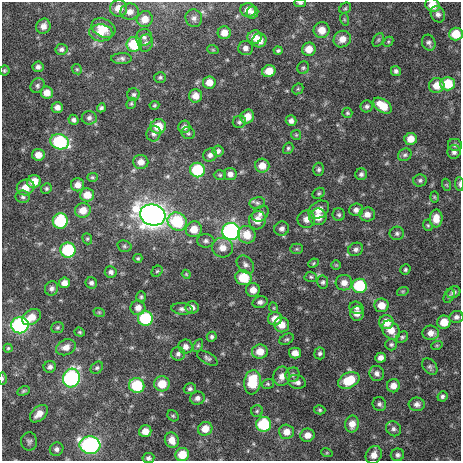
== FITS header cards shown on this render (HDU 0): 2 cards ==
NAXIS1  =                  459 / length of data axis 1
NAXIS2  =                  459 / length of data axis 2

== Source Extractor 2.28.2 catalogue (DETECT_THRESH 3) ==
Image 459 x 459 px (HDU 0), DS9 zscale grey, 1 PNG px = 1 image px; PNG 463 x 463 px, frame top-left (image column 1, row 459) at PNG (2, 2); each listed source drawn as its Kron ellipse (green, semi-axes under 4 px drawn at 4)
Background 919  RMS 11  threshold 34.3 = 3 sigma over >= 5 px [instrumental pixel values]
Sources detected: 217; all 217 listed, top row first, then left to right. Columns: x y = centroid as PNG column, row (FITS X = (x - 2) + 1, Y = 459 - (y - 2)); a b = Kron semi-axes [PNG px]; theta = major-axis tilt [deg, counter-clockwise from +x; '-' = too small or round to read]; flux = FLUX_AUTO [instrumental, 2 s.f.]
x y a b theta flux
300 3 6 3 0 1400
432 5 7 6 - 9700
119 8 8 8 - 8500
345 8 6 5 - 1300
248 10 7 7 - 6800
130 12 9 8 - 5000
252 12 6 5 - 2800
438 14 8 7 - 2700
194 18 9 8 - 3200
145 19 8 7 - 7800
344 19 6 4 -72 1100
43 26 8 7 - 4400
103 28 12 9 -24 12000
322 30 8 8 - 9500
101 33 11 8 -5 8500
224 33 6 6 - 7000
456 34 7 6 - 16000
144 37 8 8 - 3100
255 37 7 6 - 7000
342 39 9 8 - 7300
259 40 7 7 - 7600
378 40 7 5 60 1400
388 42 5 4 - 1100
146 43 9 7 72 2900
429 43 8 6 -65 2400
134 44 8 7 - 33000
245 48 7 7 - 3200
61 49 6 5 - 2000
309 49 7 6 - 8900
213 50 6 3 -18 770
278 51 4 4 - 1400
121 59 10 5 0 2300
38 67 5 5 - 2400
303 68 6 6 - 1500
77 69 5 4 - 1000
4 71 5 5 - 1200
269 71 7 6 - 11000
396 71 5 5 - 2000
160 77 6 5 - 1400
209 82 6 6 - 7400
448 84 7 7 - 22000
437 85 8 7 - 9500
37 86 8 6 48 2100
298 89 6 5 - 1100
47 93 6 6 - 7100
134 95 6 6 - 1600
196 96 6 6 - 6300
131 103 6 4 69 1100
154 105 5 4 - 920
367 106 6 6 - 1900
382 106 10 6 -35 15000
57 107 6 5 - 4000
101 108 4 4 - 1700
347 113 5 5 - 1100
247 117 7 6 - 8200
89 118 7 7 - 2300
73 120 5 5 - 2000
291 121 5 5 - 3000
239 122 6 6 - 1700
158 126 7 7 - 15000
184 127 6 6 - 2700
188 133 7 5 -25 1400
154 134 8 7 - 2500
296 135 5 5 - 1000
410 139 6 6 - 8200
60 142 9 7 -19 64000
455 145 7 6 - 1800
288 148 6 5 - 1300
218 151 5 5 - 2100
454 152 7 6 - 2900
38 155 6 6 - 6500
210 155 7 6 - 2900
405 155 7 6 - 1800
141 162 7 7 - 6100
262 166 7 7 - 8200
319 169 7 5 -88 1600
197 170 7 7 - 37000
230 174 6 6 - 3500
361 174 6 6 - 2000
220 175 6 5 - 1200
92 177 5 4 - 1100
420 180 6 6 - 1700
34 182 7 6 - 12000
459 184 7 3 -87 1700
77 185 6 6 - 5600
447 185 6 4 -70 900
26 187 9 7 23 9900
46 189 5 5 - 1500
319 193 6 5 - 1300
87 195 7 6 - 9400
23 197 7 6 - 1900
434 197 6 4 -88 830
257 203 8 6 11 2000
83 210 8 7 - 8700
319 210 11 8 33 6500
356 210 7 6 - 3000
260 214 9 6 42 2800
367 214 7 7 - 5100
153 215 13 10 -14 620000
339 215 6 6 - 1600
318 217 8 8 - 8500
436 218 9 6 88 7800
306 219 8 8 - 5100
257 220 9 8 - 9000
60 221 8 7 - 45000
177 222 10 9 - 42000
428 225 6 4 -68 1000
194 229 8 7 - 10000
282 229 7 7 - 2800
231 231 9 8 - 170000
397 233 7 6 - 1900
247 235 9 8 - 12000
87 239 6 4 -69 1100
206 241 8 7 - 2200
124 246 7 5 -15 1400
222 248 10 10 - 7600
297 249 6 5 - 1300
356 249 8 6 27 2300
68 250 7 7 - 50000
138 258 4 4 - 1000
313 263 5 4 - 920
245 265 10 7 -47 3300
336 265 5 5 - 950
405 270 5 5 - 1300
157 271 6 5 - 1100
111 272 6 5 - 2300
186 274 4 3 - 690
311 277 6 5 - 1400
243 278 8 7 - 24000
323 282 6 5 - 1600
64 283 5 5 - 4700
91 283 6 5 - 2200
344 283 8 8 - 5700
359 286 7 7 - 42000
52 288 7 6 - 2400
253 290 7 7 - 6600
403 291 6 4 18 940
453 292 7 5 25 2000
449 296 7 4 60 1300
141 297 5 4 - 1200
260 302 7 5 17 2700
381 305 7 6 - 8700
192 307 6 6 - 3500
138 308 7 7 - 4900
274 308 5 3 - 730
356 308 7 6 - 2200
182 309 11 6 -6 2600
99 312 6 3 -18 800
357 313 7 6 - 4500
32 317 10 7 33 8800
456 317 7 6 - 2600
145 318 7 7 - 48000
275 319 7 6 - 8500
386 322 7 7 - 11000
444 322 7 6 - 11000
20 325 9 8 - 130000
282 325 7 7 - 7800
57 327 6 5 - 1300
391 330 10 8 -55 9200
80 332 5 4 - 900
431 333 8 7 - 4800
212 337 5 4 - 1500
402 337 6 5 - 1300
287 339 7 5 28 1400
391 344 6 6 - 1400
198 345 7 4 63 1200
437 345 6 3 18 890
66 347 10 7 22 5500
186 347 7 7 - 3600
8 348 4 4 - 950
260 352 8 7 - 9900
295 353 6 5 - 5100
320 353 6 5 - 1700
178 354 7 7 - 2300
207 358 11 5 -31 2200
381 358 5 5 - 3700
50 367 6 5 - 2400
430 367 9 6 -50 2000
97 368 7 5 44 1500
377 373 7 7 - 3000
293 375 7 6 - 2100
282 376 10 8 78 5400
2 378 6 3 90 920
71 378 9 8 - 120000
349 380 11 7 26 23000
252 382 12 8 82 27000
297 382 9 6 -15 2900
162 384 8 7 - 14000
268 384 6 5 - 1200
137 386 8 7 - 35000
393 386 6 6 - 5600
190 389 6 5 - 1800
23 391 6 4 27 1100
442 396 5 4 - 1600
197 398 7 6 - 2800
379 404 7 6 - 2000
417 404 8 6 -4 2900
320 410 6 4 -16 1100
257 411 6 5 - 1300
39 414 10 6 42 7300
173 416 6 5 - 1200
264 424 7 7 - 41000
352 424 8 7 - 6900
205 429 7 6 - 9000
394 429 8 7 - 2600
145 431 6 6 - 6800
286 432 7 7 - 7100
307 435 7 6 - 6400
172 440 8 7 - 7300
29 441 9 8 - 2400
90 445 10 8 -7 150000
57 449 7 6 - 2500
327 453 6 3 -18 890
182 455 7 6 - 14000
374 455 9 7 60 6200
397 455 7 6 - 2200
148 458 6 5 - 1900
At the frame edge (FLAGS 8, measured only in part): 6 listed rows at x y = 300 3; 432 5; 456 34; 459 184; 2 378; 148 458